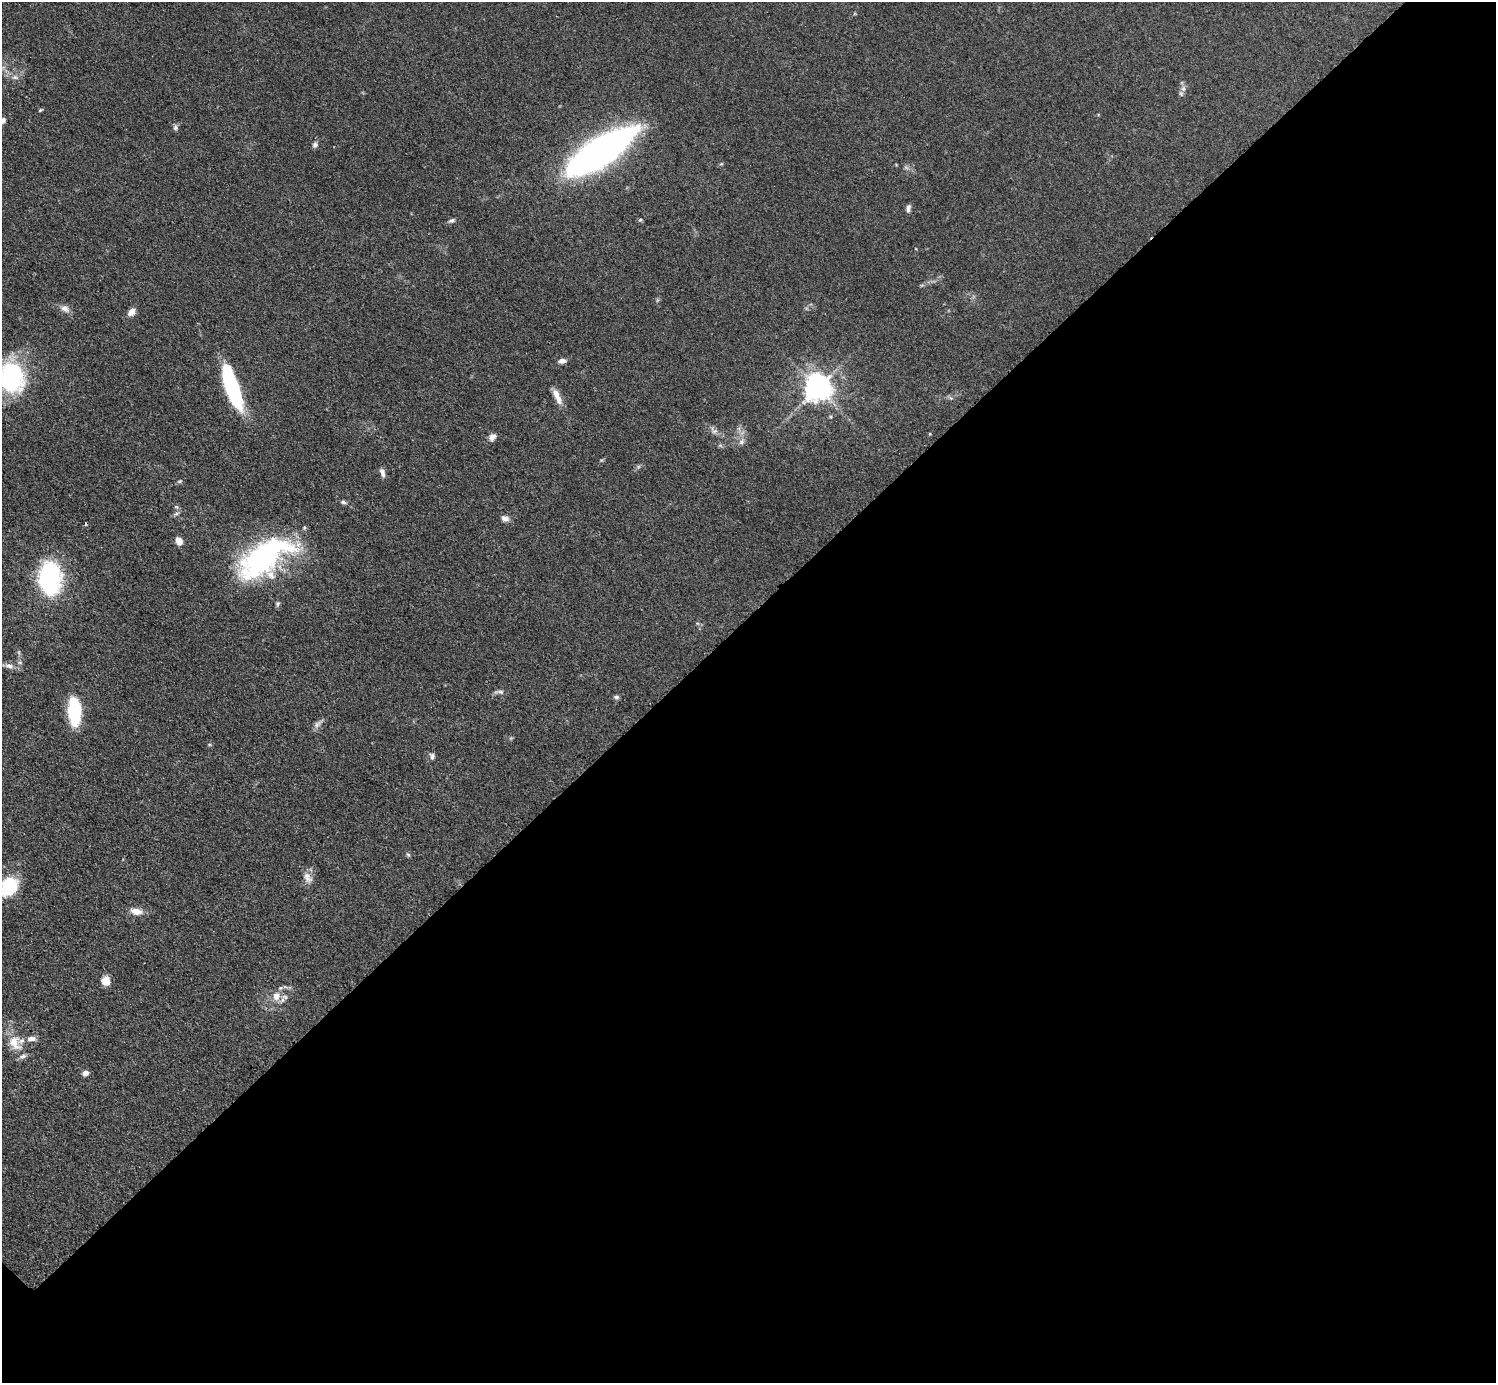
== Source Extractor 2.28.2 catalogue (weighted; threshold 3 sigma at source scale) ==
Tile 12 of 4 x 4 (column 4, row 3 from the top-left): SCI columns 4492-5985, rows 1545-2925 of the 5993 x 5993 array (HDU 1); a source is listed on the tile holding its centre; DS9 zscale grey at full resolution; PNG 1498 x 1385 px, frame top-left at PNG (2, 2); no overlay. Shown black and unused: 55% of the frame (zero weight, under 3 of 4 exposures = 1% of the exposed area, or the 3 px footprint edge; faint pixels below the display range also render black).
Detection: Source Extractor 2.28.2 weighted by HDU 2 'WHT'; one run over the whole footprint, this tile lists its part. Background 0.0995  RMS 0.0065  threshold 0.0292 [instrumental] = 3 sigma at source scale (4.5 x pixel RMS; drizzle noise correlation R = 1.50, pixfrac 1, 0.05/0.05 arcsec/px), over >= 5 px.
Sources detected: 49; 2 inside a brighter object's white glare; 1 cosmic-ray / hot-pixel residue — not listed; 2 inside a brighter listed object's ellipse — not listed separately; the other 44 listed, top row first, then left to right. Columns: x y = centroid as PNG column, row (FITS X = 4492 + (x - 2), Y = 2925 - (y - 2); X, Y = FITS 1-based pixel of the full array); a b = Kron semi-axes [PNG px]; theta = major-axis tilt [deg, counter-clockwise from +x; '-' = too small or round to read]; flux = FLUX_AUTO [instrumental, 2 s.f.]
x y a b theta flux
15 77 8 6 -19 1.9
1183 89 9 7 90 2.6
40 110 6 4 45 0.76
3 120 5 5 - 1.9
175 128 7 6 - 1.6
315 145 8 7 - 1.7
599 152 61 19 33 360
908 208 10 4 83 2
640 220 5 5 - 0.94
452 221 9 5 12 1.6
65 308 12 9 -27 3.7
131 312 8 6 53 4.8
562 361 10 5 7 2.9
12 377 34 25 -77 68
817 388 8 8 - 790
233 389 34 12 -69 76
557 396 23 7 -67 6.5
714 431 8 5 19 1.8
492 437 10 7 34 3.3
741 442 8 7 - 2.3
382 472 12 6 -72 2.7
179 481 6 4 19 1
343 502 7 5 -33 1.4
176 507 6 5 - 1.1
176 514 6 4 19 1.2
505 518 10 6 -15 3
179 541 8 6 -62 5.2
263 557 58 26 35 150
45 579 25 16 50 93
9 666 12 6 -9 3.2
501 692 7 5 -18 1.5
616 697 7 5 0 1.3
74 711 27 12 -88 39
317 724 12 7 53 2.7
432 756 9 6 -80 1.9
408 855 6 5 - 0.97
308 878 16 10 -59 4.8
9 887 22 16 54 27
136 911 14 8 -11 5.9
106 981 10 9 - 6.1
276 996 12 11 - 7.2
30 1039 9 6 -14 2.6
15 1043 24 15 -62 13
85 1073 6 5 - 3.5
Isophote crosses this tile's border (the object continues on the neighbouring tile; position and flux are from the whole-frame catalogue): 3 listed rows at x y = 3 120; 12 377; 9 887